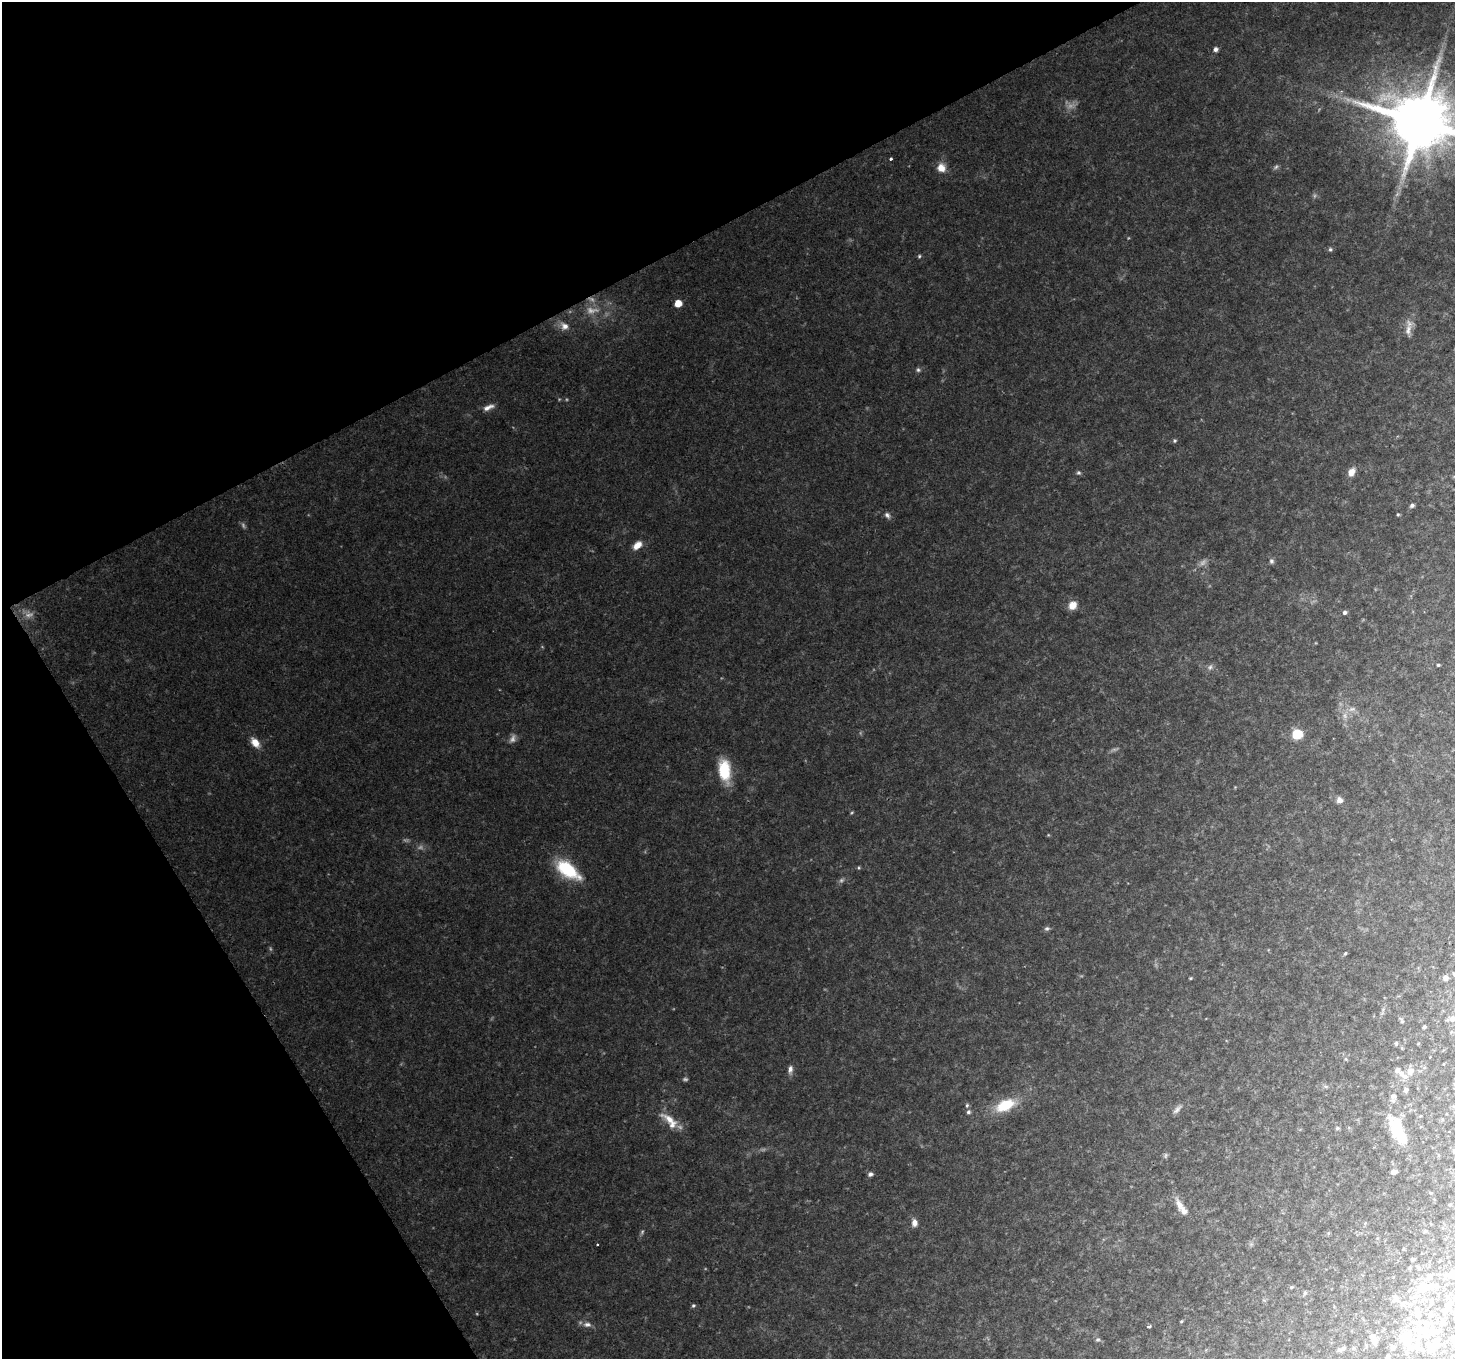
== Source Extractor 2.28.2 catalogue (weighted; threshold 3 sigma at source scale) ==
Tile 5 of 4 x 4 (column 1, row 2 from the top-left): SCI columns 3-1455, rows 2883-4239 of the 5813 x 5704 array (HDU 1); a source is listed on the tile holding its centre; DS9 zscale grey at full resolution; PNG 1457 x 1361 px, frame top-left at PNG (2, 2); no overlay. Shown black and unused: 27% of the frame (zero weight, under 2 of 3 exposures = <1% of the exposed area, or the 3 px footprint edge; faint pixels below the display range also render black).
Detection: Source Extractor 2.28.2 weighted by HDU 2 'WHT'; one run over the whole footprint, this tile lists its part. Background 0.111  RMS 0.0095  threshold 0.0428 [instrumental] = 3 sigma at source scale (4.5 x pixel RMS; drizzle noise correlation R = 1.50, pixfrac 1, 0.0396/0.0396 arcsec/px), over >= 5 px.
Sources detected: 104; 10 too faint to see at this stretch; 4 inside a brighter object's white glare — not listed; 7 inside a brighter listed object's ellipse — not listed separately; the other 83 listed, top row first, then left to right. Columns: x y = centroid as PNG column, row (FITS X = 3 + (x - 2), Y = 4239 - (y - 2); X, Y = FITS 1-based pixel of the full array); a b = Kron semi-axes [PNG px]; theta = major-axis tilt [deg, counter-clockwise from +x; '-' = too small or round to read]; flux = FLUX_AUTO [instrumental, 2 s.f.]
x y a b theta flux
1215 49 5 4 - 3.4
1419 121 17 15 0 7300
891 159 3 3 - 2.8
941 168 10 9 - 9.2
1330 249 6 4 68 1.4
919 256 5 4 - 1.1
678 303 5 5 - 13
565 326 11 9 -24 6.1
1408 330 16 7 87 6.5
918 370 5 5 - 1.7
488 407 15 6 23 5.2
1175 441 5 5 - 1.3
1351 472 10 7 67 6.5
1078 473 6 5 - 1.5
1412 505 5 4 - 2.3
1398 514 4 4 - 1
887 515 9 6 -46 2.8
637 545 11 7 40 8.6
1271 561 6 6 - 2.1
1072 605 9 8 - 8.8
1344 612 5 5 - 2.3
1438 665 3 3 - 1
1210 667 7 5 45 2.3
1352 709 8 4 35 2.2
1297 734 6 6 - 54
255 743 13 8 -51 8.6
724 770 24 13 -84 30
1339 800 6 6 - 5.4
568 870 30 14 -37 45
1047 929 6 5 - 1.9
1345 953 4 3 - 1.1
1454 974 5 4 - 1.3
1191 978 5 3 - 0.82
1445 978 6 6 - 3.3
1453 1018 8 7 - 5.1
1402 1021 7 5 -61 1.6
1424 1027 4 3 - 1.5
1396 1044 6 5 - 1.3
1429 1057 3 3 - 5.9
790 1069 11 6 80 3.6
1410 1071 10 8 37 5.7
1403 1075 17 7 -36 6.9
1406 1090 6 5 - 2.9
1393 1096 8 6 -12 3.2
967 1105 5 4 - 1.2
1005 1105 21 11 25 29
1177 1110 15 5 44 3.5
968 1112 5 5 - 2
669 1119 28 9 -33 13
1337 1128 6 4 21 1.4
1398 1130 39 15 -64 37
1165 1155 8 4 81 1.6
1393 1172 6 5 - 3.7
870 1174 5 4 - 2.9
1431 1193 4 3 - 0.81
1179 1204 18 9 -65 7.7
914 1223 9 7 -86 4.9
1425 1231 4 4 - 1.2
598 1244 3 3 - 1.5
1412 1259 3 3 - 1.4
1409 1268 4 4 - 0.98
1429 1276 8 6 65 3.1
1452 1276 10 7 -13 5
1424 1286 10 8 2 9.9
1292 1287 5 4 - 1.2
1305 1293 6 5 - 1.6
1396 1298 7 6 - 2.6
1431 1301 5 4 - 1.2
693 1306 5 5 - 1.5
1448 1307 7 6 - 3.3
1417 1310 13 4 -49 2.4
1430 1315 6 6 - 2.3
1181 1321 4 3 - 0.88
1443 1323 6 5 - 2.7
587 1324 10 7 -4 4
1149 1327 4 3 - 3.1
1436 1331 9 6 29 3.5
1407 1339 19 16 74 17
1098 1340 7 3 8 1.3
1374 1341 7 7 - 4.5
1433 1346 16 8 54 7
1342 1349 12 4 26 2.7
1387 1357 4 3 - 2
Isophote crosses this tile's border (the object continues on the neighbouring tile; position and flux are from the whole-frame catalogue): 4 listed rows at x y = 1419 121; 1454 974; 1453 1018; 1387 1357
Unlisted compact peaks at least as high as the median listed source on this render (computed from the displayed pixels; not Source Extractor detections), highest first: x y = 859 868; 852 812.